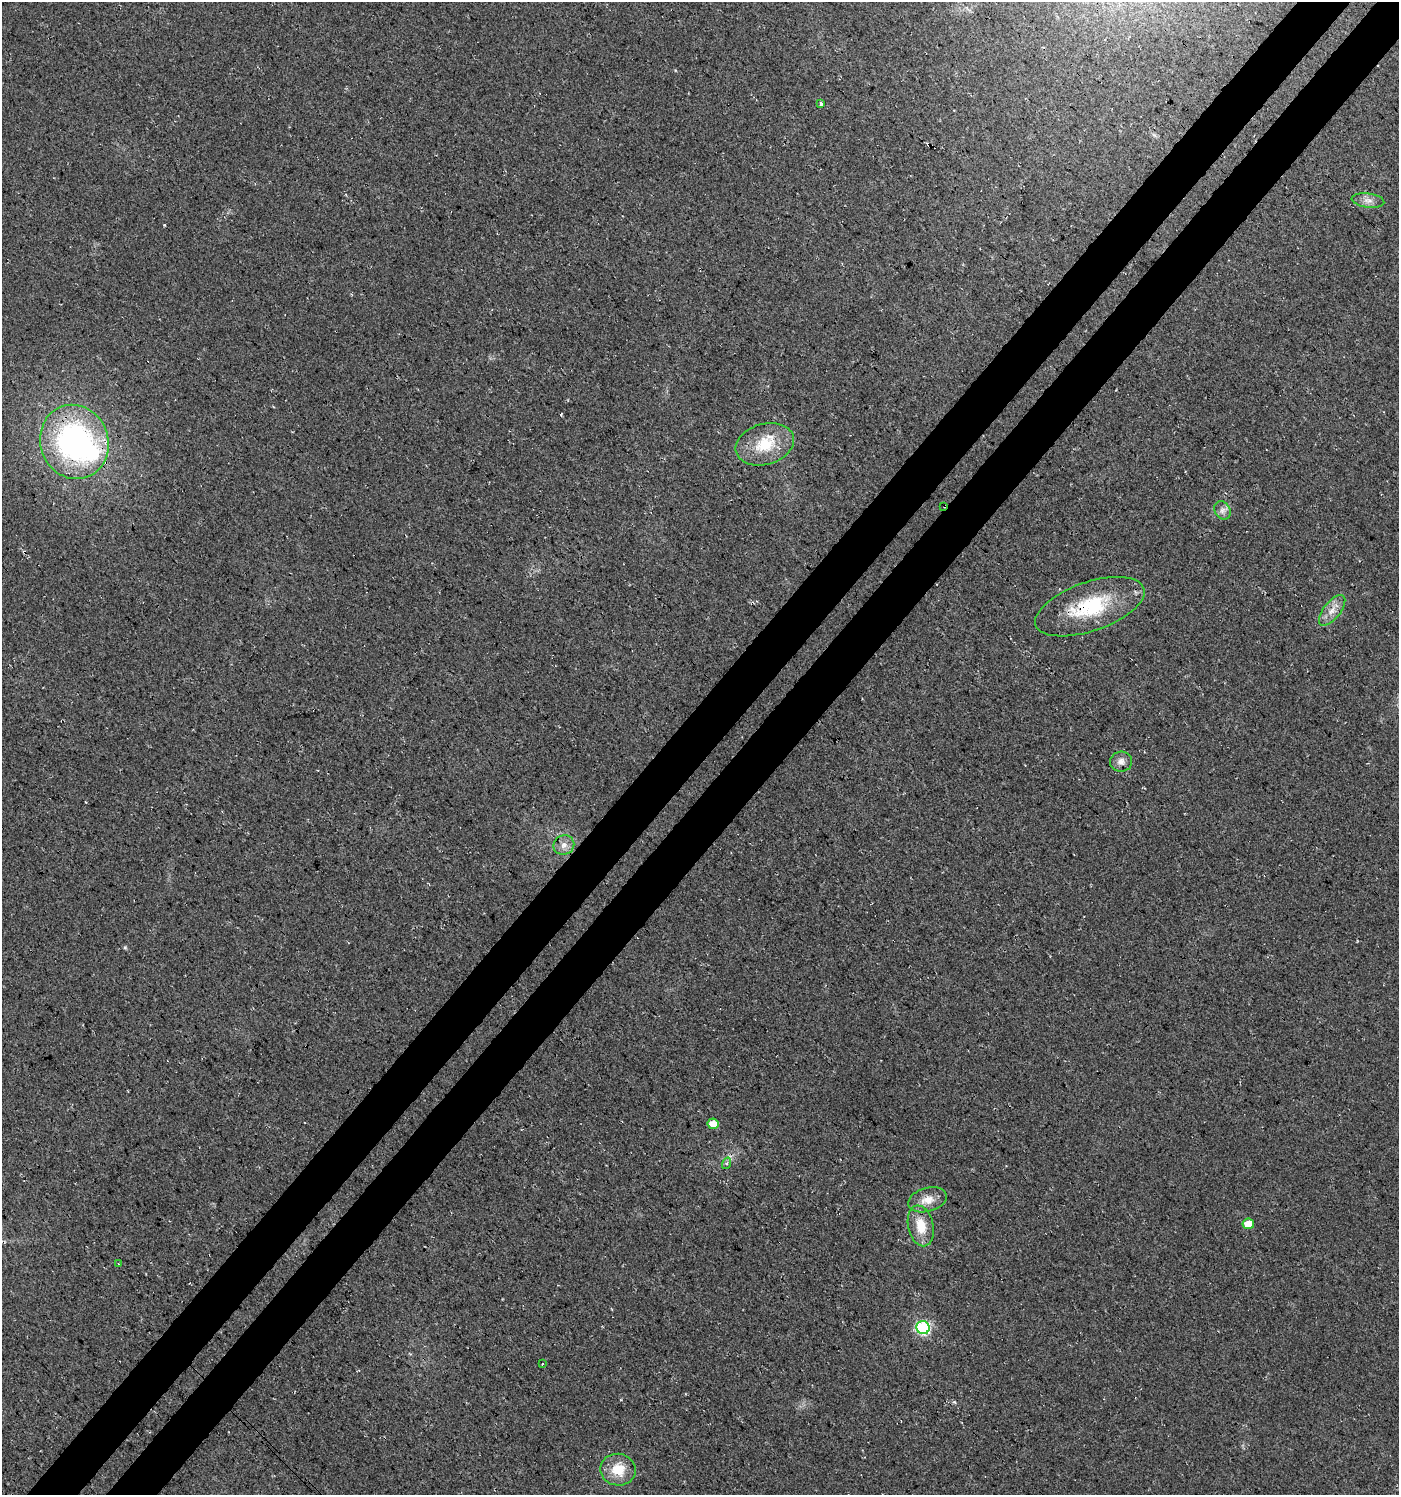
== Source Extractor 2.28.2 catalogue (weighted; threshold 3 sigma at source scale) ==
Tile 10 of 4 x 4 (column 2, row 3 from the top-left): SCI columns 1670-3066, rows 1535-3027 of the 6067 x 6059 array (HDU 1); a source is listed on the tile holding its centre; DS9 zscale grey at full resolution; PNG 1401 x 1497 px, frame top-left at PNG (2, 2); each listed source drawn as its Kron ellipse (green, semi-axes under 4 px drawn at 4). Shown black and unused: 8% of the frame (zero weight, under 3 of 4 exposures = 5% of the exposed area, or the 3 px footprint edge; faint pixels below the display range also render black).
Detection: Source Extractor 2.28.2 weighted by HDU 2 'WHT'; one run over the whole footprint, this tile lists its part. Background 0.03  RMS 0.0079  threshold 0.0358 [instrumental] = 3 sigma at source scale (4.5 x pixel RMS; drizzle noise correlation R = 1.50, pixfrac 1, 0.0396/0.0396 arcsec/px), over >= 5 px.
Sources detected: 20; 1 inside a brighter object's white glare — neither listed nor drawn; the other 19 listed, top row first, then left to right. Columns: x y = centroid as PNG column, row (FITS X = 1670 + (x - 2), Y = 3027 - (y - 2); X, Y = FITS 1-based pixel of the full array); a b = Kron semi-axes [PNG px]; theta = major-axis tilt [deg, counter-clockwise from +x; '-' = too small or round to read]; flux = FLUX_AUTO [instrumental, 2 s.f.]
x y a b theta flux
821 104 3 3 - 16
1368 200 16 7 -7 5
74 442 37 34 -69 200
765 444 30 20 16 30
944 506 4 2 - 1.3
1222 510 9 7 -56 3.7
1090 607 57 24 19 59
1332 610 18 8 52 8.1
1121 762 11 10 - 4.8
564 845 10 9 - 4.7
713 1124 5 5 - 9.9
727 1163 6 4 73 1.3
928 1200 20 12 16 10
1248 1224 6 5 - 12
921 1226 21 12 -77 17
118 1263 3 2 - 0.55
923 1328 7 6 - 110
542 1364 3 2 - 1.1
618 1470 17 16 - 18
Overlapping masked pixels (flux is a lower limit): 3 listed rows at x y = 74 442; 944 506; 1090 607
Unlisted compact peaks at least as high as the median listed source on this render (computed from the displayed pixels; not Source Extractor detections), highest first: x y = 125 947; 164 225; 561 415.